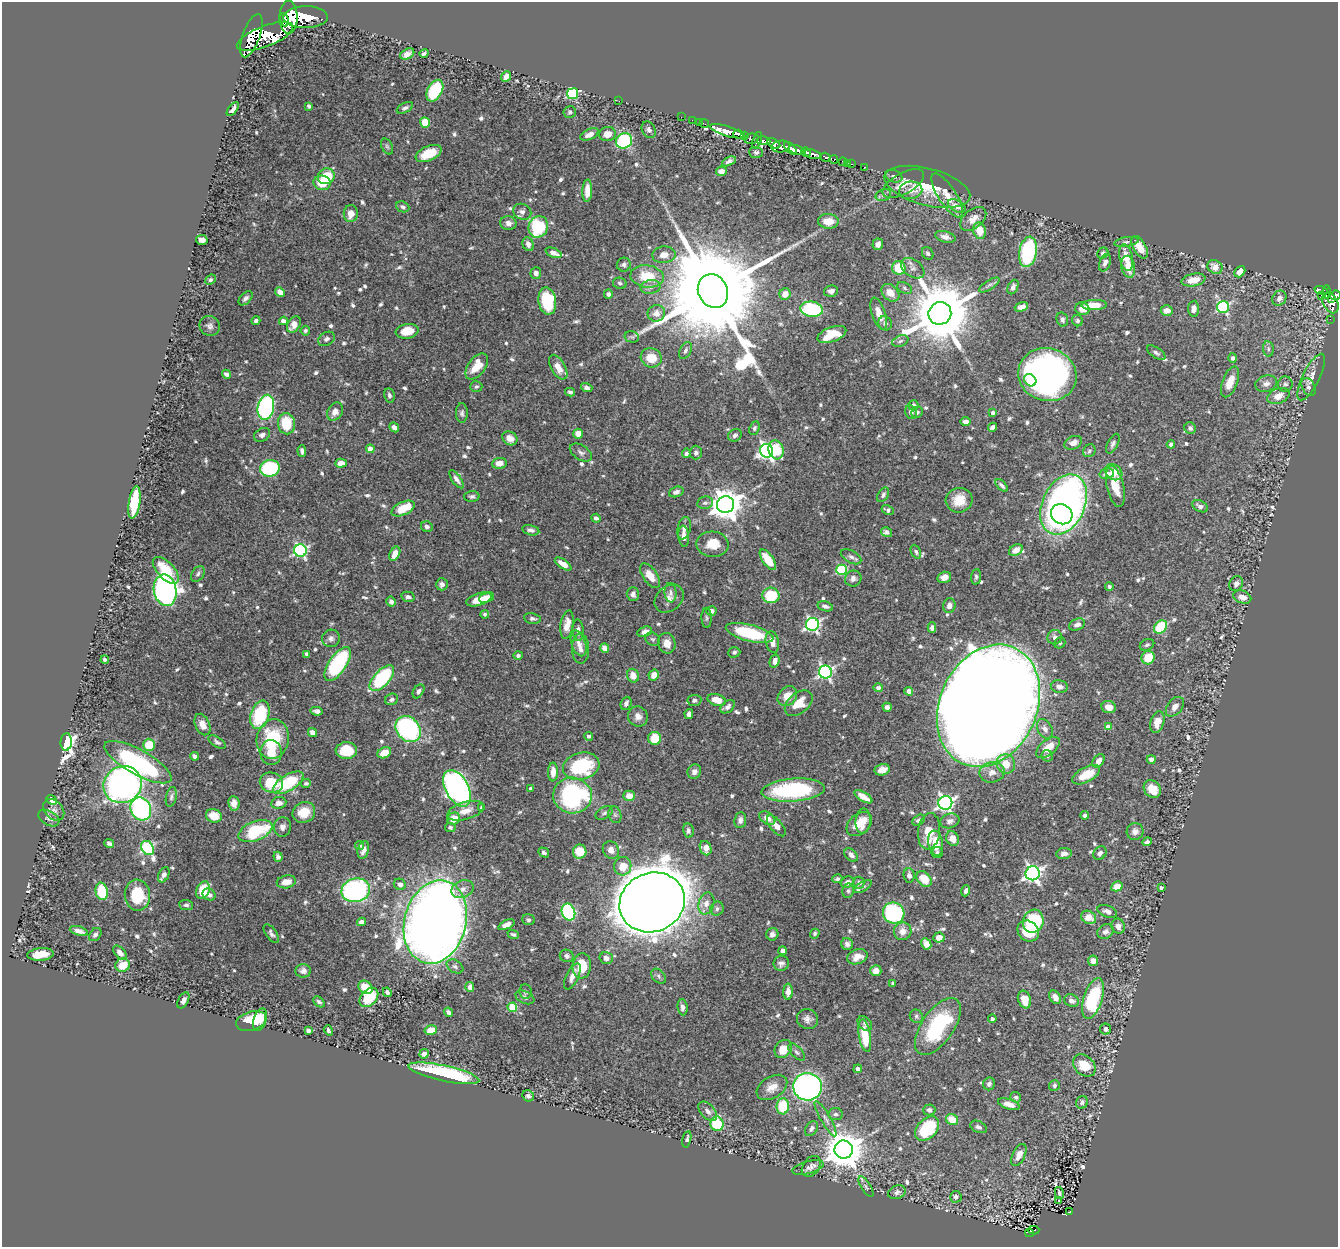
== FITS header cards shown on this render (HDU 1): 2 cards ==
NAXIS1  =                 1336
NAXIS2  =                 1245

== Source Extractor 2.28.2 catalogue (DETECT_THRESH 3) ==
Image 1336 x 1245 px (HDU 1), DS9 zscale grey, 1 PNG px = 1 image px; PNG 1340 x 1249 px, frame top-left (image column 1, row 1245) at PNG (2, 2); each listed source drawn as its Kron ellipse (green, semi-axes under 4 px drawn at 4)
Background 0.893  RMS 0.016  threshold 0.0481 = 3 sigma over >= 5 px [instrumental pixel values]
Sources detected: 738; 1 with non-positive FLUX_AUTO (blend fragments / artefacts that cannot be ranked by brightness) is neither listed nor drawn; of the other 737, the 500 brightest by FLUX_AUTO listed and drawn (237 fainter detections omitted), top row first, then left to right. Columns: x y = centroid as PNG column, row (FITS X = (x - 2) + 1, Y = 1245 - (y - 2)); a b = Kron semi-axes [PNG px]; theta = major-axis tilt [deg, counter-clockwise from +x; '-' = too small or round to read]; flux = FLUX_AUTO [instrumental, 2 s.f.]
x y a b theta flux
288 17 16 9 -90 3200
305 17 22 11 1 3400
284 20 7 3 -77 400
251 36 23 8 70 2300
265 36 30 10 21 1300
424 53 5 3 - 2.5
407 54 7 5 27 6
506 76 6 4 50 8.7
435 91 12 7 61 88
573 94 6 5 - 100
619 101 2 2 - 29
309 106 4 3 - 2.6
405 108 9 4 26 3.2
233 109 8 4 52 4.4
570 112 6 6 - 2.2
681 117 2 2 - 6
692 120 2 2 - 7.1
425 122 5 5 - 19
699 122 2 2 - 10
704 124 5 2 - 6.2
649 130 9 6 -62 3.8
727 131 17 5 -18 1100
590 134 9 5 24 8.4
607 134 8 7 - 9.1
739 134 6 3 -17 710
745 135 4 3 - 240
751 139 7 5 11 280
757 140 9 3 72 300
624 141 8 7 - 150
763 141 7 4 -8 630
774 143 7 4 -29 340
387 146 8 5 -62 2.5
781 147 9 6 7 550
790 148 8 4 -44 700
796 150 7 4 -18 1000
756 152 7 5 -3 2.7
806 152 5 4 - 330
429 153 14 7 24 23
813 154 9 4 -14 560
825 157 5 3 - 120
834 159 4 3 - 150
729 161 7 4 25 3.4
843 162 4 3 - 35
847 163 2 2 - 6
852 164 2 2 - 8
865 167 3 2 - 13
721 171 5 5 - 6.8
326 176 9 7 22 30
894 176 9 6 -21 3.9
322 183 8 7 - 20
903 183 23 10 29 16
927 187 44 18 -14 42
911 190 11 8 9 11
587 191 11 5 87 13
883 195 8 5 21 2.7
947 195 25 9 -57 15
957 206 9 5 -29 7.6
403 207 6 5 - 2.9
522 212 9 7 -23 4.3
351 213 8 7 - 10
973 219 15 9 39 10
828 221 10 7 -2 18
508 223 8 6 -9 5.1
538 227 11 9 66 70
979 231 8 6 -73 16
945 237 10 5 -14 5.2
202 240 6 5 - 7.8
1127 242 12 4 9 3.1
528 244 7 5 -66 5.7
878 244 6 5 - 4.8
1140 247 12 6 -61 19
1028 252 15 8 80 120
554 253 8 4 -23 7.8
928 253 7 5 -57 2.4
1103 253 6 5 - 3.3
664 255 12 8 5 10
1126 257 13 6 -78 18
1105 263 9 5 68 4.6
624 265 7 7 - 3.3
1128 267 11 6 -79 15
1215 267 8 6 -38 11
899 268 7 6 - 28
913 268 13 8 -36 6.3
1240 272 6 5 - 9.8
536 273 6 5 - 5.5
647 276 17 11 -8 34
210 280 6 4 43 2.2
1193 280 12 6 10 15
620 283 7 5 -9 2.7
989 285 11 4 32 3.1
651 287 10 6 10 5.5
1013 287 7 5 64 4.4
905 288 8 5 -30 2.6
1321 290 7 3 -17 87
713 291 17 14 -63 39000
831 291 7 5 16 4.2
280 292 5 4 - 8.4
1327 292 7 4 89 180
890 293 10 7 -41 13
608 294 4 4 - 3
785 294 6 5 - 10
1321 295 2 2 - 5.6
1335 295 5 4 - 310
246 298 8 5 46 4.2
1279 298 8 6 52 5.9
1331 298 4 2 - 110
547 301 13 8 -80 74
1330 303 11 7 -63 350
1094 305 12 5 2 20
1021 307 7 4 17 6.1
1223 307 6 6 - 130
812 309 11 7 -9 98
1082 309 7 6 - 10
1194 309 8 5 86 7.1
1167 310 6 5 - 9.1
656 313 9 8 - 7.8
940 313 11 11 - 11000
879 314 16 6 -71 11
1062 319 7 5 -75 3.5
1330 319 2 2 - 5.2
256 321 4 4 - 2.4
283 321 4 4 - 7.2
1077 321 6 5 - 2.6
885 323 7 6 - 3.5
294 324 9 6 59 11
210 326 10 9 - 4.7
305 331 5 4 - 2.3
407 331 11 7 9 18
832 334 15 7 20 28
632 337 7 5 -12 2.3
326 339 9 6 33 3.9
900 341 8 5 21 3
1268 349 8 5 -82 3
685 351 9 5 63 3.2
1156 353 10 5 -34 3
651 358 10 9 - 19
1233 358 5 4 - 2.8
477 366 15 8 52 23
558 367 14 7 -60 12
226 374 5 4 - 3.5
1047 375 29 26 -16 500
1311 377 25 8 64 12
1030 380 7 5 -45 14
1230 382 16 7 69 16
1266 384 11 8 15 6.6
1285 384 8 7 - 3.5
476 387 6 5 - 2.6
1309 387 9 6 -63 3.8
587 388 6 4 -18 3.6
570 392 5 4 - 2.5
389 395 7 5 -79 3.3
1278 396 11 7 21 10
913 405 5 5 - 2.9
266 407 12 8 78 190
335 412 9 7 57 8.4
911 412 7 5 -62 4.2
917 412 6 5 - 2.5
462 413 10 6 -90 3.1
993 413 4 4 - 3.4
966 422 5 4 - 5.3
286 424 10 8 -80 37
394 427 5 4 - 5
992 427 5 4 - 3.8
754 428 7 5 67 2.5
1190 428 6 5 - 3.5
578 434 5 5 - 9.9
262 435 8 6 29 4.4
735 435 7 6 - 3.5
510 438 8 6 -34 9.2
1073 443 9 6 25 7.3
1113 444 11 5 63 3
1171 444 4 3 - 3.3
370 449 4 4 - 13
776 450 10 7 -72 31
302 451 6 4 -84 3.1
767 451 7 6 - 370
1089 451 7 6 - 2.4
581 452 12 7 -32 4.3
696 452 7 6 - 3.5
686 453 5 4 - 2.8
341 463 6 4 2 10
499 463 7 5 8 9.3
270 468 10 8 12 100
1114 472 9 7 -39 12
1107 474 7 5 12 6.9
456 479 11 4 -55 4.9
1002 485 8 4 -43 3
1115 487 21 8 -77 22
676 492 7 5 19 4
883 495 8 5 58 2.9
472 496 8 5 2 2.7
959 500 13 12 - 20
134 502 16 5 81 53
705 503 8 6 9 2.9
1064 504 32 21 65 700
726 505 8 8 - 1700
1200 506 8 5 -28 5.2
403 508 12 6 24 27
888 510 6 4 -26 2.4
1062 514 11 9 -34 190
596 518 5 3 - 3.9
427 527 6 5 - 3.5
684 528 11 6 77 5.5
531 530 9 5 -13 4.4
887 532 6 4 -31 3.2
684 536 10 5 -85 6.6
712 544 16 12 -4 20
300 550 6 6 - 210
1016 550 7 5 28 9
916 552 7 4 -67 2.3
395 554 7 5 63 13
851 557 11 6 -28 4.2
768 560 12 5 -55 24
563 564 9 4 -34 12
166 570 16 8 -45 35
842 570 5 5 - 88
198 574 8 6 55 3.1
650 576 14 7 -54 16
944 577 7 5 15 8
976 577 7 5 85 2.4
853 579 8 8 - 4.5
442 584 6 6 - 4.7
1236 584 8 6 61 4.8
1109 586 4 4 - 2.5
165 590 16 11 -80 510
671 593 10 6 -85 4.1
633 594 7 6 - 3.8
771 595 8 7 - 52
408 597 7 5 -13 3.8
486 597 8 4 19 5.6
1242 597 9 6 -18 8.6
669 598 16 12 43 8.7
479 599 13 6 16 17
391 602 5 4 - 4.1
825 606 8 5 -17 3.9
949 606 7 6 - 5.9
711 611 5 4 - 6.7
485 614 4 4 - 2.4
532 618 8 5 -11 3.2
707 618 10 5 -89 2.3
812 624 6 6 - 250
567 625 14 6 81 11
1077 625 8 5 22 5.7
1160 627 7 6 - 48
932 628 5 4 - 3.7
578 630 10 5 -86 4.7
645 632 8 5 20 6.6
750 633 24 8 -14 67
1055 637 7 7 - 4.2
331 638 9 8 - 4.4
653 639 8 6 -32 2.5
772 642 11 6 -78 8.9
579 643 13 7 -71 6.9
667 643 10 8 -76 12
1060 643 6 5 - 2.3
1147 645 7 5 26 2.3
605 648 5 4 - 9.1
580 649 15 8 -88 7.3
734 652 6 5 - 2.3
307 654 4 3 - 3.1
518 656 5 4 - 2.8
1148 658 7 6 - 28
105 660 4 4 - 2.7
774 661 6 5 - 5.9
338 664 19 9 56 120
825 672 6 6 - 250
654 675 6 5 - 10
633 676 7 6 - 12
382 678 16 7 48 97
1059 686 9 6 -10 5.6
878 688 5 4 - 3.1
418 691 7 5 57 3.9
909 691 4 4 - 5.6
787 696 11 8 47 14
392 699 6 5 - 3.3
694 700 7 5 7 2.8
717 700 9 5 -16 15
626 703 7 5 70 4.3
799 703 16 10 39 21
988 706 63 48 65 6500
728 707 8 5 42 4.7
887 707 5 4 - 4.7
1109 707 7 6 - 10
1175 707 11 7 50 8
317 711 6 4 -12 3.5
689 714 5 4 - 5.3
260 715 15 9 73 73
638 716 10 9 - 6.8
1157 722 11 6 73 14
202 724 11 7 -66 10
1108 727 4 4 - 14
408 729 14 11 -49 180
1045 729 10 7 -61 6.4
313 732 5 4 - 6.3
588 736 4 4 - 3.3
654 738 6 6 - 30
273 739 20 16 81 61
66 742 9 5 86 400
217 742 9 5 -33 3.2
149 745 6 6 - 28
1048 748 14 7 38 16
346 751 10 8 1 38
271 753 12 10 -89 18
384 753 7 5 25 15
195 756 4 4 - 3.1
1047 756 6 5 - 2.5
1151 759 4 4 - 5.6
1099 761 7 5 53 6.9
138 762 37 12 -29 150
1006 764 10 9 - 16
581 766 18 13 16 88
882 770 8 5 13 9.8
553 772 9 5 -90 10
694 772 7 6 - 6.3
992 772 13 10 12 9
1086 775 15 7 28 21
271 783 12 10 -14 30
288 783 17 8 31 61
306 783 5 4 - 2.2
123 785 19 18 - 450
457 788 20 11 -61 580
531 789 4 4 - 5
1152 789 9 7 -46 15
793 790 32 11 4 120
572 795 19 18 - 170
629 796 5 5 - 12
171 797 10 5 79 3.2
863 797 10 4 -32 14
51 800 6 4 -42 11
234 803 7 5 -83 9.4
279 803 7 6 - 7.4
945 803 7 6 - 330
482 807 4 4 - 4.2
141 809 12 10 -64 170
54 810 12 8 -46 6.5
465 811 19 8 17 12
304 812 11 10 - 22
604 813 9 5 30 3.2
615 815 8 6 -73 3.1
1085 815 4 4 - 3.6
214 816 8 6 -17 19
49 818 11 7 -31 4.8
767 818 9 5 -32 9.2
454 819 6 5 - 16
740 820 8 6 85 4.3
919 820 7 5 28 3.2
863 821 12 7 85 13
950 821 10 7 18 5
859 824 14 10 42 19
776 826 13 6 -50 6.5
282 827 9 8 - 5.3
450 827 5 4 - 2.2
255 831 18 9 22 69
688 831 7 5 -79 3.3
929 831 18 11 83 21
1135 831 8 8 - 6.6
953 838 7 6 - 11
1147 842 4 4 - 3.2
109 843 5 3 - 2.7
936 843 12 7 -81 22
360 845 4 4 - 2.7
148 848 7 6 - 140
706 848 7 5 -67 9.1
363 850 9 5 74 5.1
611 850 9 7 -58 6.6
544 852 6 4 -32 3.1
580 852 7 6 - 24
937 853 5 5 - 2.8
1100 853 7 6 - 4.3
1064 854 8 5 9 5.1
851 855 8 5 -45 4.5
278 857 5 4 - 3.4
623 866 9 8 - 17
1033 873 7 7 - 410
164 875 8 5 63 4.4
909 875 7 5 -85 5.6
837 879 5 4 - 2.4
924 879 9 6 -51 25
286 882 10 6 11 12
847 882 7 5 31 5.3
859 883 6 5 - 5
400 884 6 5 - 4.9
1117 886 6 5 - 13
863 887 10 4 31 2.8
1161 888 4 3 - 2.2
463 889 11 8 23 7.9
203 890 9 6 68 28
356 890 14 12 15 210
102 891 9 6 -78 49
848 891 7 6 - 2.3
966 891 5 3 - 3.4
209 894 7 5 -29 4.4
137 895 15 12 -81 44
652 902 33 29 23 6400
706 904 11 8 74 7.4
186 905 7 5 -6 3
717 909 7 6 - 3.1
1107 911 10 6 -20 4.6
568 912 8 6 -68 140
894 913 11 10 - 120
1089 917 8 6 -32 15
528 920 6 5 - 2.5
1033 921 11 10 - 89
361 922 4 4 - 5
435 922 42 31 75 1900
506 925 8 4 24 6.9
1118 926 7 6 - 6.1
79 931 9 4 -16 6.1
903 931 9 8 - 9.6
1028 931 11 9 -41 22
1105 932 8 7 - 5
271 934 11 5 -55 3.4
513 934 6 4 -18 2.5
772 934 6 6 - 4
815 934 5 4 - 2.3
95 935 7 5 49 3.4
939 937 5 5 - 10
847 944 6 5 - 3.5
926 944 6 5 - 11
782 951 4 4 - 3.8
120 953 8 5 -50 6.8
40 954 13 6 6 23
567 956 7 6 - 4
857 957 10 7 20 9.9
606 958 6 6 - 5.5
1093 961 5 5 - 9.3
781 963 8 7 - 4
122 965 7 6 - 21
455 966 9 6 -31 3.4
582 966 12 9 84 28
303 971 8 7 - 4.6
876 971 5 5 - 7.7
572 976 14 6 63 7.7
659 976 8 6 -46 3.1
893 983 3 3 - 2.7
365 987 8 6 -39 23
470 987 5 4 - 5.5
387 992 5 4 - 3
526 992 7 6 - 2.4
788 992 8 4 88 7.1
369 997 11 7 47 40
525 997 10 6 -25 3.5
1055 997 7 5 -55 7.8
1093 998 21 9 72 94
183 1000 9 5 62 4.7
1024 1000 9 6 -70 17
1071 1001 8 6 -20 5.2
319 1002 6 4 -43 2.6
512 1007 5 4 - 48
682 1007 8 5 -84 4.3
449 1012 5 4 - 3.5
916 1016 7 6 - 2.4
807 1019 11 10 - 5.9
992 1019 4 4 - 3.7
260 1020 12 6 72 9
251 1021 15 9 17 33
865 1023 8 6 -46 3.1
938 1026 33 16 55 100
1105 1029 5 5 - 3.7
328 1030 5 3 - 2.6
431 1030 6 4 15 17
308 1031 4 4 - 3.4
865 1035 16 6 -80 32
783 1049 10 7 49 18
797 1052 10 5 -46 3
424 1054 5 4 - 5.3
1084 1065 13 9 -44 27
858 1069 4 4 - 5
444 1073 36 8 -12 140
989 1084 6 6 - 3
1054 1085 5 5 - 2.6
772 1087 17 11 31 13
808 1087 14 13 - 480
528 1096 6 5 - 3
1016 1097 5 5 - 2.5
1082 1102 6 5 - 3.2
1009 1104 11 5 -18 8.4
783 1106 8 6 87 44
929 1110 6 5 - 4.3
708 1111 11 7 -48 5.8
835 1114 7 6 - 2.9
826 1119 20 5 -60 5.8
952 1119 6 5 - 20
717 1124 7 6 - 57
978 1127 8 5 -24 3.3
811 1128 8 5 56 3.9
927 1129 14 9 47 74
687 1139 8 4 77 2.7
844 1149 9 9 - 3200
1019 1155 12 6 63 9.8
811 1166 11 8 52 5.1
808 1168 16 6 15 4.5
866 1187 12 4 -58 2.7
897 1192 9 6 19 4
1059 1193 6 3 -77 2.7
956 1197 6 6 - 4.2
1058 1200 3 3 - 2.8
1070 1212 4 3 - 6.2
1034 1230 5 3 - 18
1029 1233 4 3 - 17
At the frame edge (FLAGS 8, measured only in part): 1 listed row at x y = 1335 295
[237 fainter detections neither listed nor drawn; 1 non-positive-flux detection neither listed nor drawn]